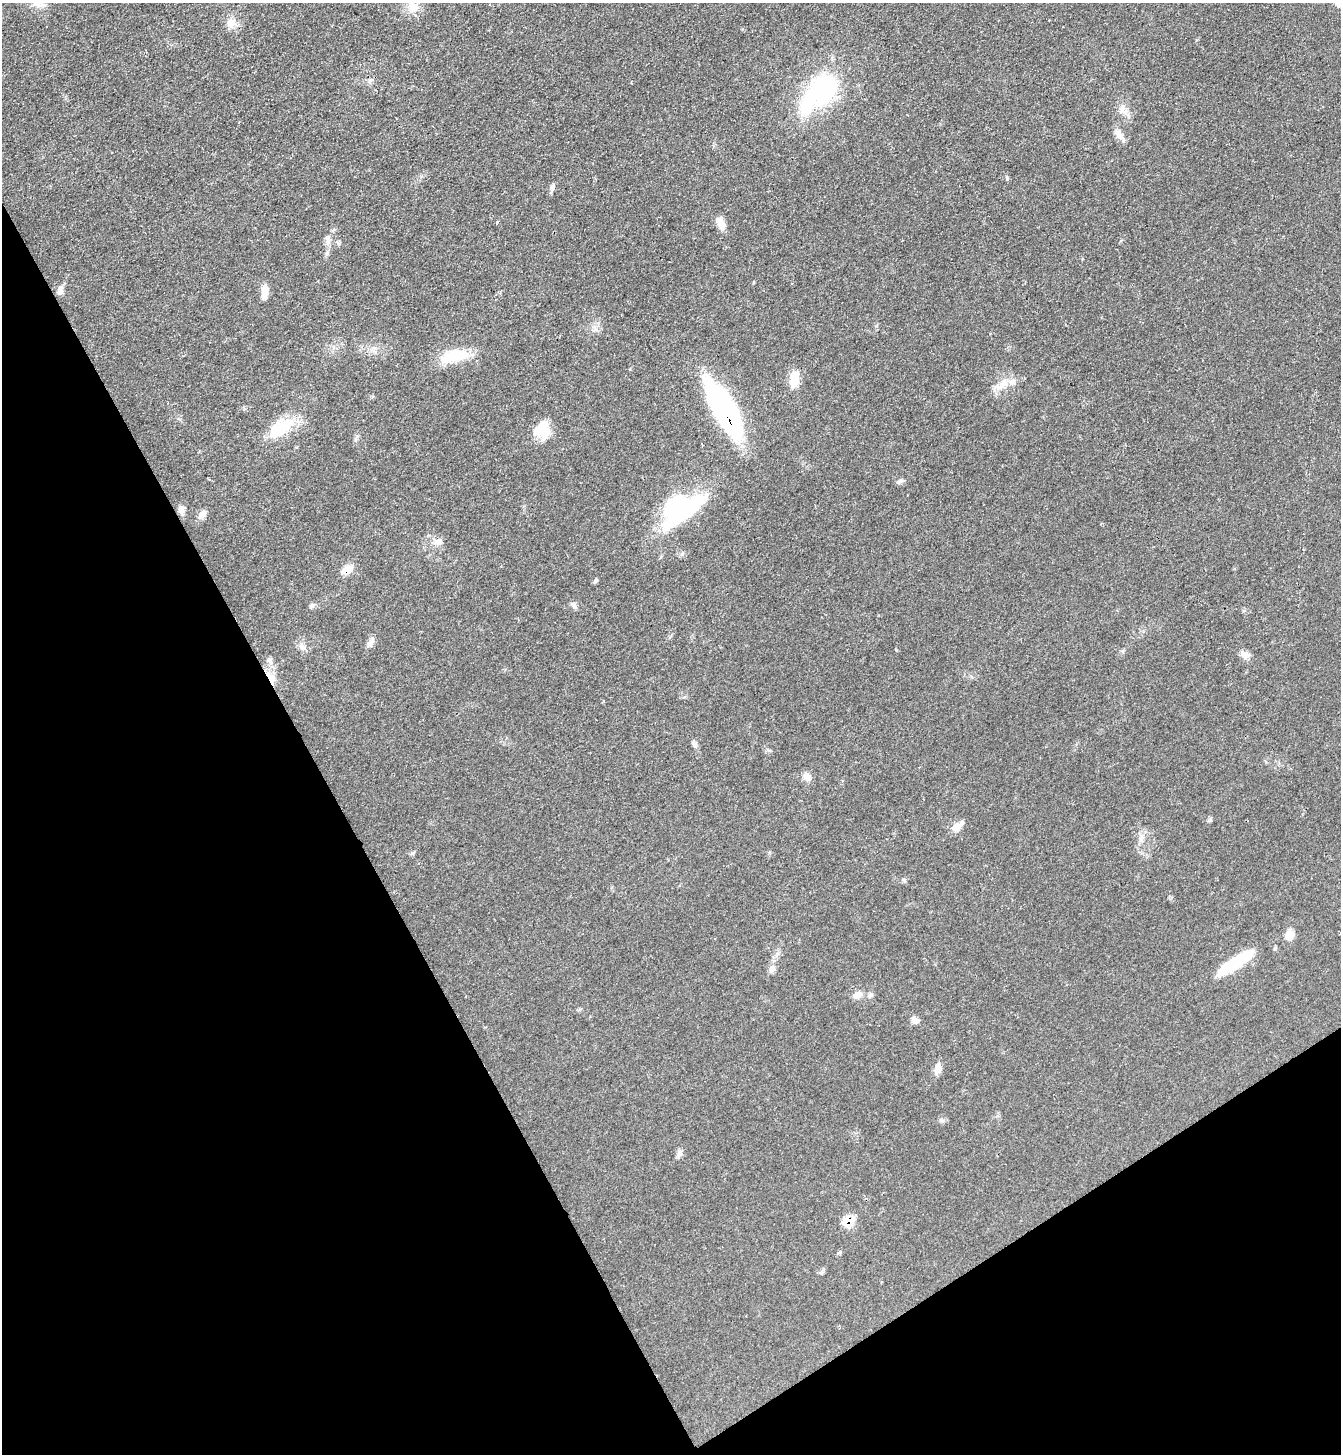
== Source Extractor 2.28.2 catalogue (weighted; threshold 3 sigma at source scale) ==
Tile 14 of 4 x 4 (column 2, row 4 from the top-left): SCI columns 1493-2831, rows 1-1452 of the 5801 x 5809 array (HDU 1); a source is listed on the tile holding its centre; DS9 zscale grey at full resolution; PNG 1343 x 1456 px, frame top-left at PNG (2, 3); no overlay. Shown black and unused: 30% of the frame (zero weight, under 2 of 3 exposures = <1% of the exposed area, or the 3 px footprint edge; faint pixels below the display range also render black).
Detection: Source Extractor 2.28.2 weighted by HDU 2 'WHT'; one run over the whole footprint, this tile lists its part. Background 0.0505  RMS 0.0069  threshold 0.0312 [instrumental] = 3 sigma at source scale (4.5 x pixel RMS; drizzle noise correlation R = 1.50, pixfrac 1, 0.05/0.05 arcsec/px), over >= 5 px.
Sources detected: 56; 2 inside a brighter object's white glare — not listed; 2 inside a brighter listed object's ellipse — not listed separately; the other 52 listed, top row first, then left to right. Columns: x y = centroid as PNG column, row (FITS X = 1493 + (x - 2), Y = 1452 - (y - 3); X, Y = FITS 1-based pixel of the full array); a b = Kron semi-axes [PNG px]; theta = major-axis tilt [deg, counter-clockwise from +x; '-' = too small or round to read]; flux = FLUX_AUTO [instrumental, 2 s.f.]
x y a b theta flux
38 4 14 10 -25 5.5
413 7 15 13 -48 8.6
231 23 13 12 - 6.1
370 81 8 4 53 1.6
822 90 31 25 47 83
1121 110 10 5 -57 3.1
1119 134 15 8 -62 5
552 187 10 6 69 2.3
497 223 4 3 - 0.96
721 223 15 8 -69 6.6
327 238 12 7 -84 3.4
327 253 7 4 71 1.4
792 284 4 3 - 0.46
60 291 12 8 85 3.5
264 292 17 8 85 6.1
454 356 37 15 10 22
794 378 16 9 84 14
1002 384 22 8 43 8.6
725 411 55 16 -59 180
282 428 38 17 35 27
539 429 28 11 48 11
702 444 3 2 - 1.2
900 481 9 4 35 1.5
181 510 11 8 -81 3.5
682 511 53 17 34 77
202 514 11 8 50 4.4
438 542 10 9 - 4
347 569 13 9 24 8.8
595 581 8 4 67 1.2
574 605 9 5 85 1.9
312 606 8 6 37 1.7
370 643 12 7 54 3.1
302 647 9 8 - 3.8
1245 655 11 9 -70 3.9
270 660 10 5 55 2.1
271 678 18 8 -63 8.2
694 744 9 6 -61 2
807 777 14 8 -53 4.1
1209 820 7 4 33 1.1
957 826 17 8 31 6
1141 838 14 6 77 3.9
904 880 6 4 -19 0.97
1289 935 11 9 85 7.6
1235 963 43 10 33 40
772 969 11 8 64 3.1
857 995 12 9 -7 4.6
870 995 9 5 46 1.7
915 1020 10 7 -28 3.3
938 1068 14 8 88 4.7
679 1154 12 6 57 2.6
849 1221 9 7 -13 17
821 1272 8 4 44 1.4
Overlapping masked pixels (flux is a lower limit): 4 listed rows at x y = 725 411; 347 569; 271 678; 849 1221
Isophote crosses this tile's border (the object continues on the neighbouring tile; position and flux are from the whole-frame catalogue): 1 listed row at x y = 38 4
Unlisted compact peaks at least as high as the median listed source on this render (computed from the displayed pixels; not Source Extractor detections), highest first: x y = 1007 178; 630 369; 412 853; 941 1120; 876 326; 840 1252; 421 176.